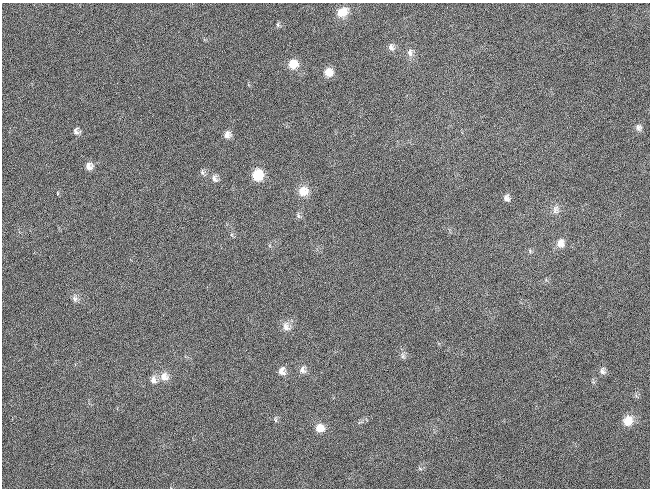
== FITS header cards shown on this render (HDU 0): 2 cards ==
NAXIS1  =                  648 / length of data axis 1
NAXIS2  =                  486 / length of data axis 2

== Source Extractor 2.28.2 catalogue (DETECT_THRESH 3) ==
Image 648 x 486 px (HDU 0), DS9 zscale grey, 1 PNG px = 1 image px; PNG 652 x 490 px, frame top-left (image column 1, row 486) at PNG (2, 3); no overlay
Background 118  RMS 26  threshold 78.5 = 3 sigma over >= 5 px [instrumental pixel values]
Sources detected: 33; all 33 listed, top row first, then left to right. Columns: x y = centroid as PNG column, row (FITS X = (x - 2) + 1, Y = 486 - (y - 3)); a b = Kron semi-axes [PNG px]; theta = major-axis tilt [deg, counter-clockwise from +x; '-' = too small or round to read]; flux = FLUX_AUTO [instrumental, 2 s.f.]
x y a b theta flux
342 12 16 12 30 25000
278 25 7 5 -84 3100
391 47 10 7 -61 7700
410 53 11 7 -80 8700
293 64 11 10 - 24000
328 72 10 9 - 18000
638 127 9 8 - 6700
76 131 8 7 - 7000
227 135 9 8 - 9900
89 166 10 9 - 11000
202 172 9 6 -60 4800
257 175 10 10 - 46000
215 178 10 7 -75 7400
303 191 13 12 - 23000
58 193 5 3 - 1600
506 198 8 7 - 7300
556 210 13 10 -85 11000
298 216 8 6 -69 3900
232 235 6 4 -71 2600
561 243 12 10 83 15000
530 251 6 4 -49 2800
75 298 11 7 -84 7300
286 326 13 11 -60 13000
403 356 9 6 -77 5200
302 370 10 9 - 8100
282 371 10 9 - 11000
602 371 9 7 -89 6600
164 376 12 11 - 16000
153 380 12 8 -73 9900
275 420 7 4 -71 3000
628 421 11 9 67 28000
320 428 11 10 - 18000
420 468 6 4 -30 3100